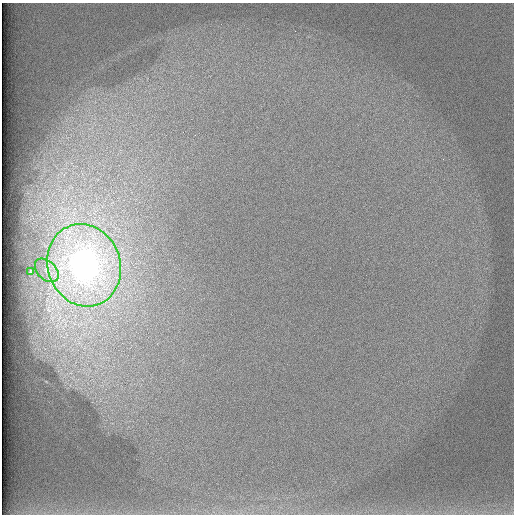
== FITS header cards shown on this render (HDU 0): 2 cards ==
NAXIS1  =                  512 /
NAXIS2  =                  512 /

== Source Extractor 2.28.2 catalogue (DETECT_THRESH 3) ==
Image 512 x 512 px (HDU 0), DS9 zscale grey, 1 PNG px = 1 image px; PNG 516 x 516 px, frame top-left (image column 1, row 512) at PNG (2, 3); each listed source drawn as its Kron ellipse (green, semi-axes under 4 px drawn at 4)
Background 99.2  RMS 2.9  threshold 8.79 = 3 sigma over >= 5 px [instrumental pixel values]
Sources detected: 3; all 3 listed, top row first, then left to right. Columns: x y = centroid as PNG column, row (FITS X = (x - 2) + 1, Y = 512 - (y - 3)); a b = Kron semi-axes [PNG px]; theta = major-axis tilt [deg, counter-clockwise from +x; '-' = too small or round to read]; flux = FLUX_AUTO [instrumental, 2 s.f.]
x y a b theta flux
84 265 42 36 -72 95000
47 270 14 9 -44 1600
30 272 4 2 - 190